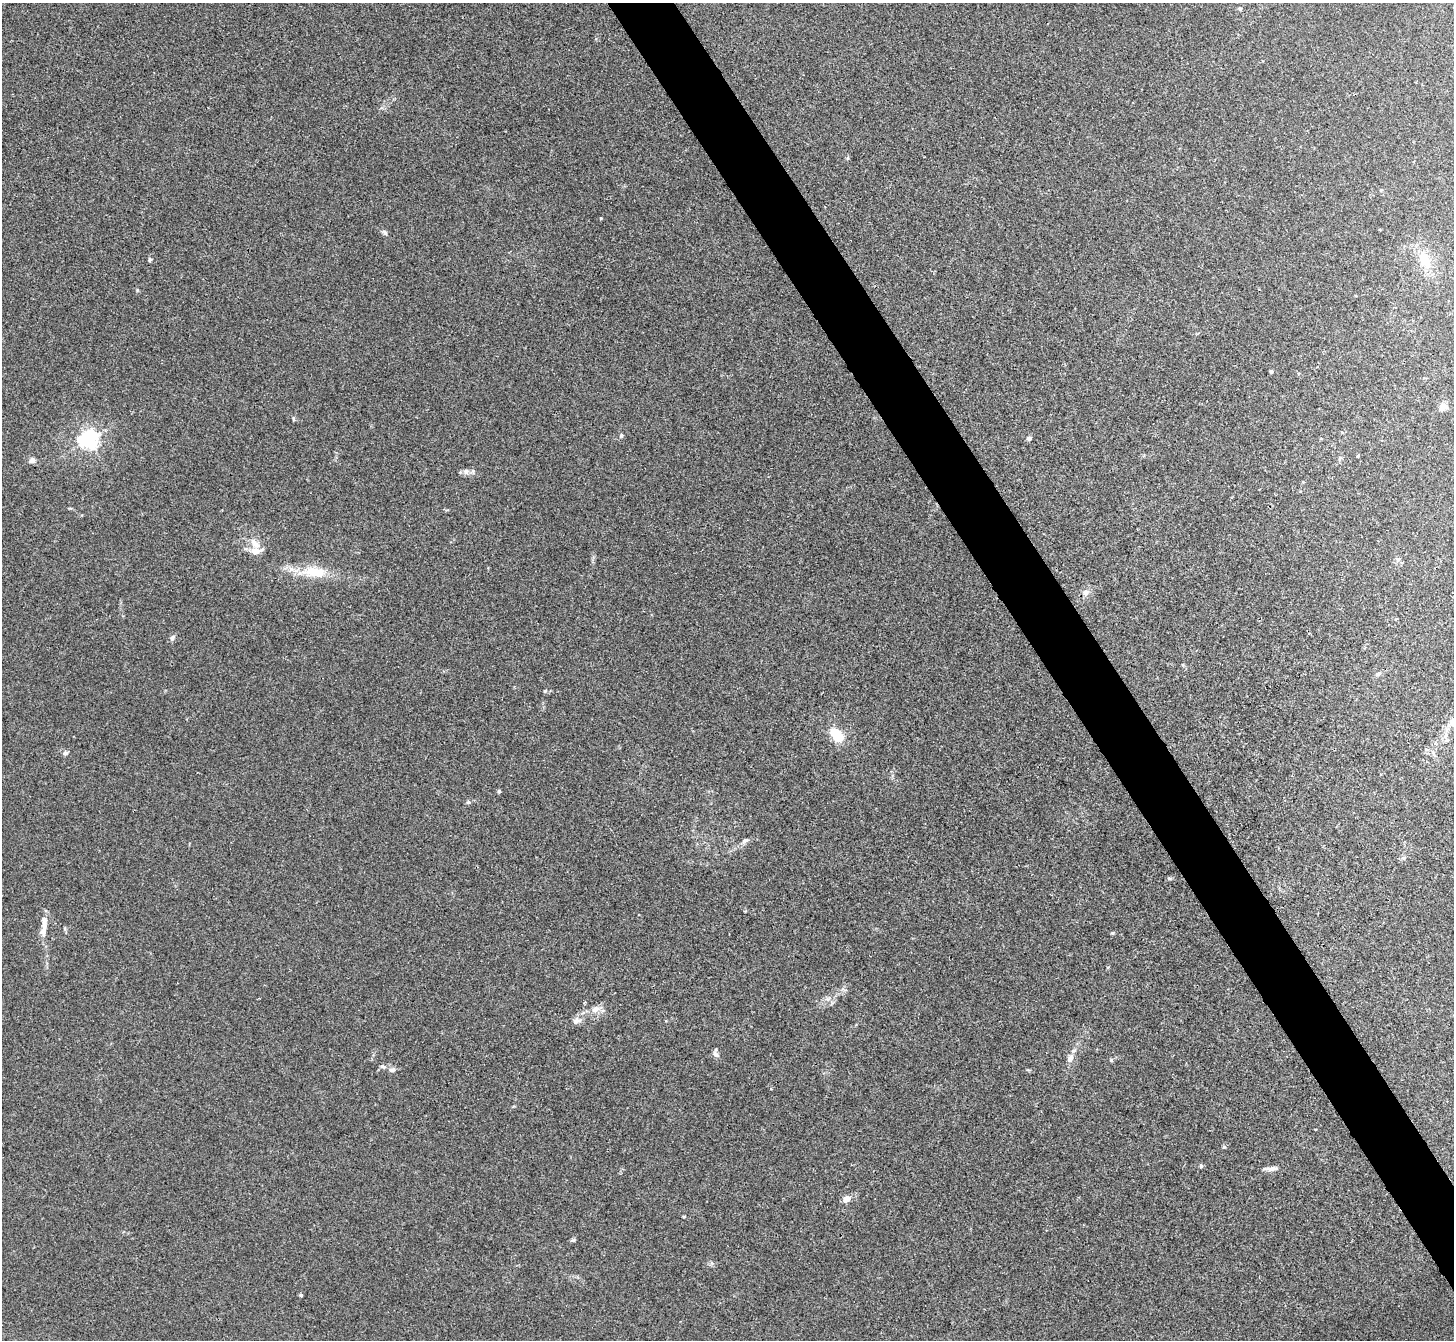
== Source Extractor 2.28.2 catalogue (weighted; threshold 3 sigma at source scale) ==
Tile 6 of 4 x 4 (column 2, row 2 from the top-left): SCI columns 1455-2906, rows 2835-4172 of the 5811 x 5806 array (HDU 1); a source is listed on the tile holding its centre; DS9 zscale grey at full resolution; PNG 1456 x 1342 px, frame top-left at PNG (2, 3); no overlay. Shown black and unused: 4% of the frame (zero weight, under 3 of 4 exposures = <1% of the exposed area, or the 3 px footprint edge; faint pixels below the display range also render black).
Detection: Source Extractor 2.28.2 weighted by HDU 2 'WHT'; one run over the whole footprint, this tile lists its part. Background 0.0166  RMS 0.0046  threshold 0.0206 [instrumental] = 3 sigma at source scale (4.5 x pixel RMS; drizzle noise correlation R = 1.50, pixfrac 1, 0.05/0.05 arcsec/px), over >= 5 px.
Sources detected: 43; all 43 listed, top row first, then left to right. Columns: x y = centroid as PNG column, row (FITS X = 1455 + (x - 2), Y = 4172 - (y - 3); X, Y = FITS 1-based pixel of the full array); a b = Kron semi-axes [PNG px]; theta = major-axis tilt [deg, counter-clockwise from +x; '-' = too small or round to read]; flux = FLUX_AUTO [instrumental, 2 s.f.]
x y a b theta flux
1240 9 6 5 - 0.77
1381 190 4 3 - 0.41
385 233 9 5 -43 1
149 260 5 5 - 0.73
1425 261 22 12 -61 9.8
1271 371 4 4 - 0.68
1443 407 10 7 22 2.9
294 419 6 4 -87 0.57
621 435 5 4 - 0.62
1029 438 4 4 - 2.1
89 440 6 6 - 210
1358 456 4 3 - 0.47
1340 458 6 4 89 0.68
32 460 5 5 - 2.6
466 471 8 7 - 1.5
255 544 19 9 -45 4.1
255 551 12 7 3 4.8
1398 559 6 5 - 0.97
315 572 34 14 -5 13
1086 593 9 8 - 2.1
172 638 7 6 - 1.3
545 691 5 4 - 0.62
836 735 13 8 -52 15
1426 749 6 4 0 0.7
65 753 7 6 - 1.2
499 791 4 4 - 0.7
468 802 6 5 - 0.74
745 840 9 6 24 1.4
1169 878 7 4 -2 0.59
44 925 34 7 85 4.9
1112 933 5 4 - 0.52
596 1009 12 8 28 3.2
576 1021 12 7 18 2.3
716 1055 9 6 -32 1.5
1070 1058 12 8 62 2.6
1111 1060 5 4 - 0.63
383 1067 8 5 -25 1.2
392 1070 9 6 9 1.4
1201 1166 5 5 - 0.66
1272 1169 15 6 4 2.4
847 1199 7 6 - 3.6
684 1216 4 3 - 0.38
301 1295 4 3 - 0.7
Unlisted compact peaks at least as high as the median listed source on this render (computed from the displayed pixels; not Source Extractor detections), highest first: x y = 573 1240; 601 218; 1224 1147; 137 290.